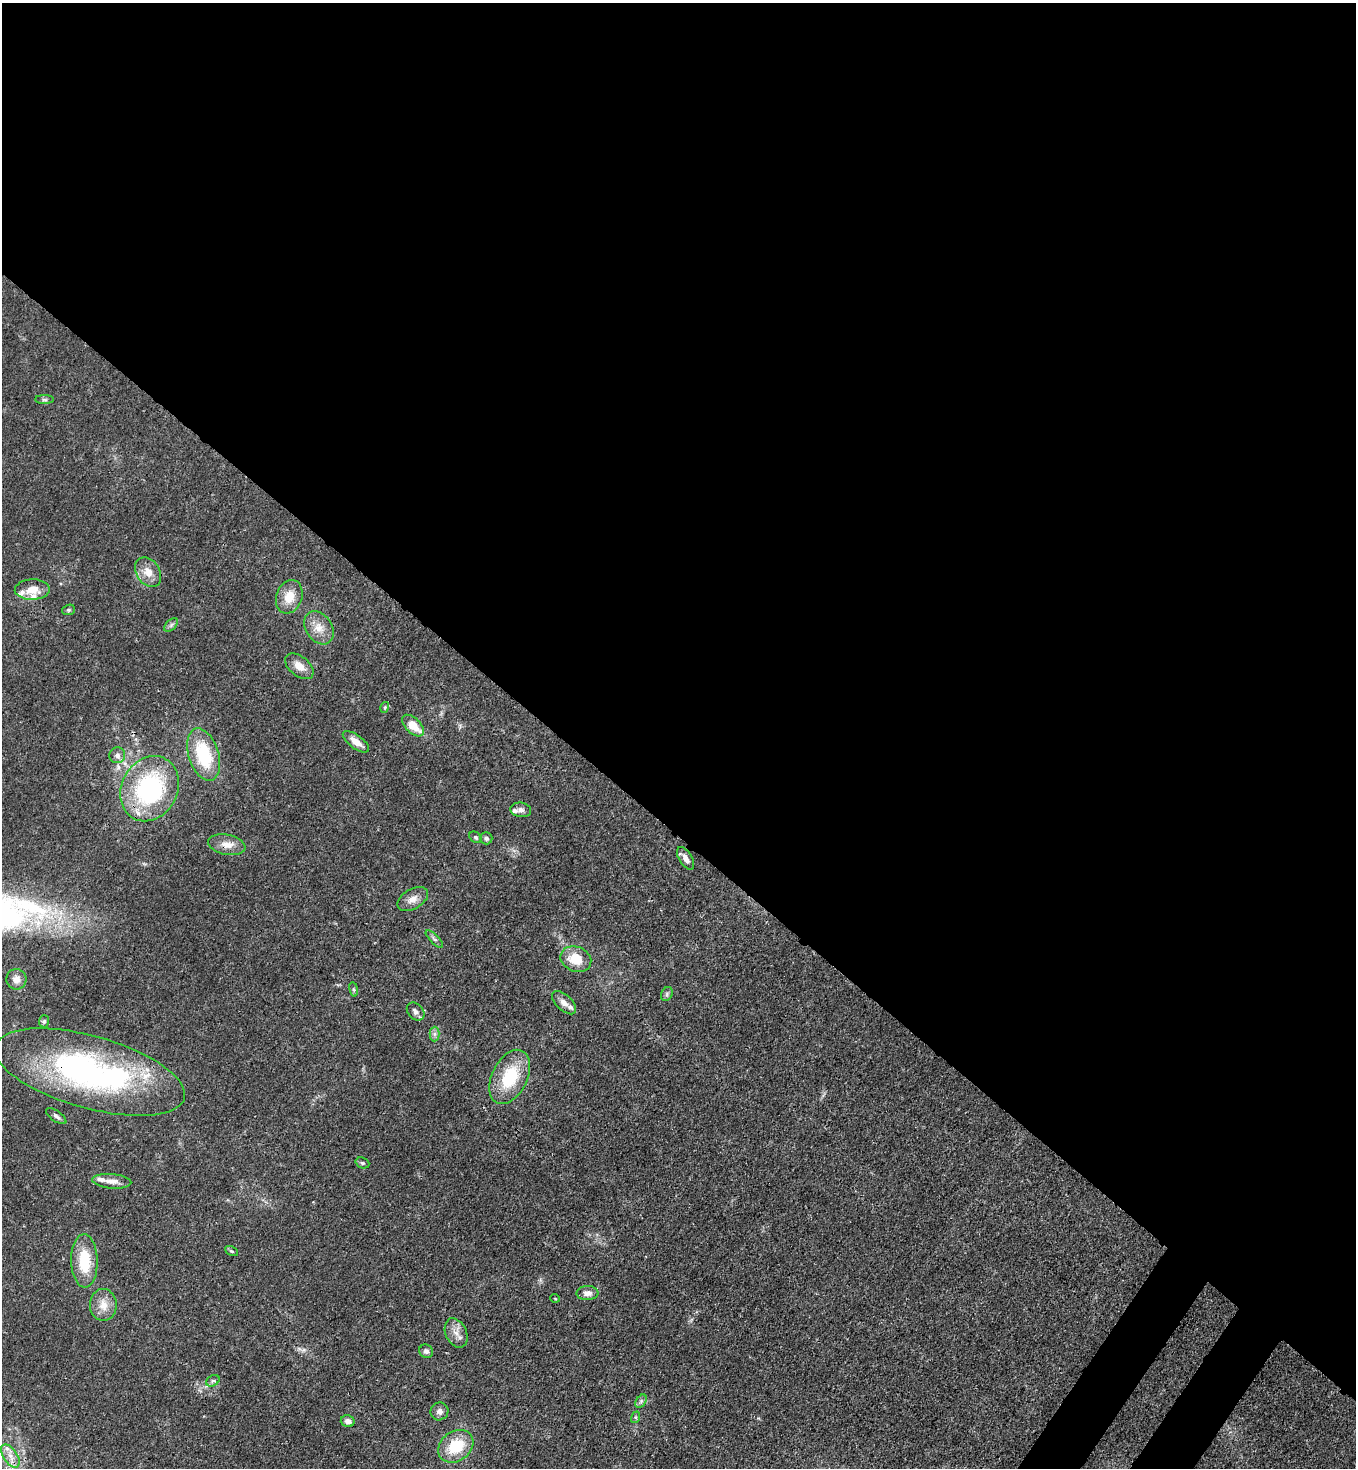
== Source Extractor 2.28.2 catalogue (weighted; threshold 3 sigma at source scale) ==
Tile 3 of 4 x 4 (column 3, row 1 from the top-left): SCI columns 2933-4286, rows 4455-5920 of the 6004 x 5981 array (HDU 1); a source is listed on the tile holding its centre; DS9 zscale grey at full resolution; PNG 1358 x 1470 px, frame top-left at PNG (2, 3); each listed source drawn as its Kron ellipse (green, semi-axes under 4 px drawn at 4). Shown black and unused: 58% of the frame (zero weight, under 3 of 4 exposures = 7% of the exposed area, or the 3 px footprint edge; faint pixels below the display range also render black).
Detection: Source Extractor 2.28.2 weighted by HDU 2 'WHT'; one run over the whole footprint, this tile lists its part. Background 0.0199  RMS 0.0026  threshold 0.0119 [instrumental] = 3 sigma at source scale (4.5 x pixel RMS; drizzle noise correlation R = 1.50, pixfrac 1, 0.05/0.05 arcsec/px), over >= 5 px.
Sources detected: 53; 5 inside a brighter listed object's ellipse — not listed separately; the other 48 listed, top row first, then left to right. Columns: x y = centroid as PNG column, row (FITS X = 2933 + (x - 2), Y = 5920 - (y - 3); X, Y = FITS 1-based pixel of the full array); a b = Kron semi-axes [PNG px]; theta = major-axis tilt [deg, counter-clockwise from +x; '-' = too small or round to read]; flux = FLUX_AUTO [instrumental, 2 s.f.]
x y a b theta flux
44 400 9 4 0 0.59
148 572 16 11 -56 3.3
32 590 17 10 1 3.9
289 597 17 13 70 4.4
69 610 6 5 - 0.45
171 625 8 5 46 0.68
319 628 18 13 -57 3.5
299 666 16 9 -38 2.8
385 707 5 3 - 0.31
413 726 13 7 -43 4.5
356 742 15 6 -37 2.9
117 755 8 8 - 1.1
204 755 27 15 -72 15
150 789 34 28 61 35
521 810 10 7 -8 0.98
475 837 7 5 -38 0.48
486 838 6 6 - 0.79
227 845 19 10 -11 2.9
686 858 12 6 -58 1.6
413 899 17 10 30 2.2
434 939 11 4 -46 0.68
576 959 16 12 -21 6.4
16 979 10 10 - 1.8
354 989 7 4 -81 0.46
667 994 7 5 62 0.58
564 1003 15 7 -44 2
416 1011 10 7 -46 1
44 1021 6 5 - 0.47
435 1034 7 5 90 0.74
90 1072 98 36 -16 79
510 1077 29 17 64 12
56 1116 12 5 -35 0.8
362 1163 7 5 -19 0.47
112 1181 20 7 -5 2.1
231 1251 7 4 -27 0.39
84 1261 27 13 -88 9.5
587 1293 11 7 2 1.7
555 1298 5 3 - 0.2
103 1305 16 13 -90 3.5
456 1333 15 10 -65 2.3
426 1351 7 6 - 0.8
213 1381 7 5 30 0.63
641 1401 7 4 57 0.64
439 1411 9 8 - 1.1
636 1417 6 4 73 0.35
348 1421 7 5 -15 1.4
456 1446 19 14 37 9.2
10 1456 13 7 -56 2.1
Overlapping masked pixels (flux is a lower limit): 3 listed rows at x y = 150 789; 227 845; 90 1072